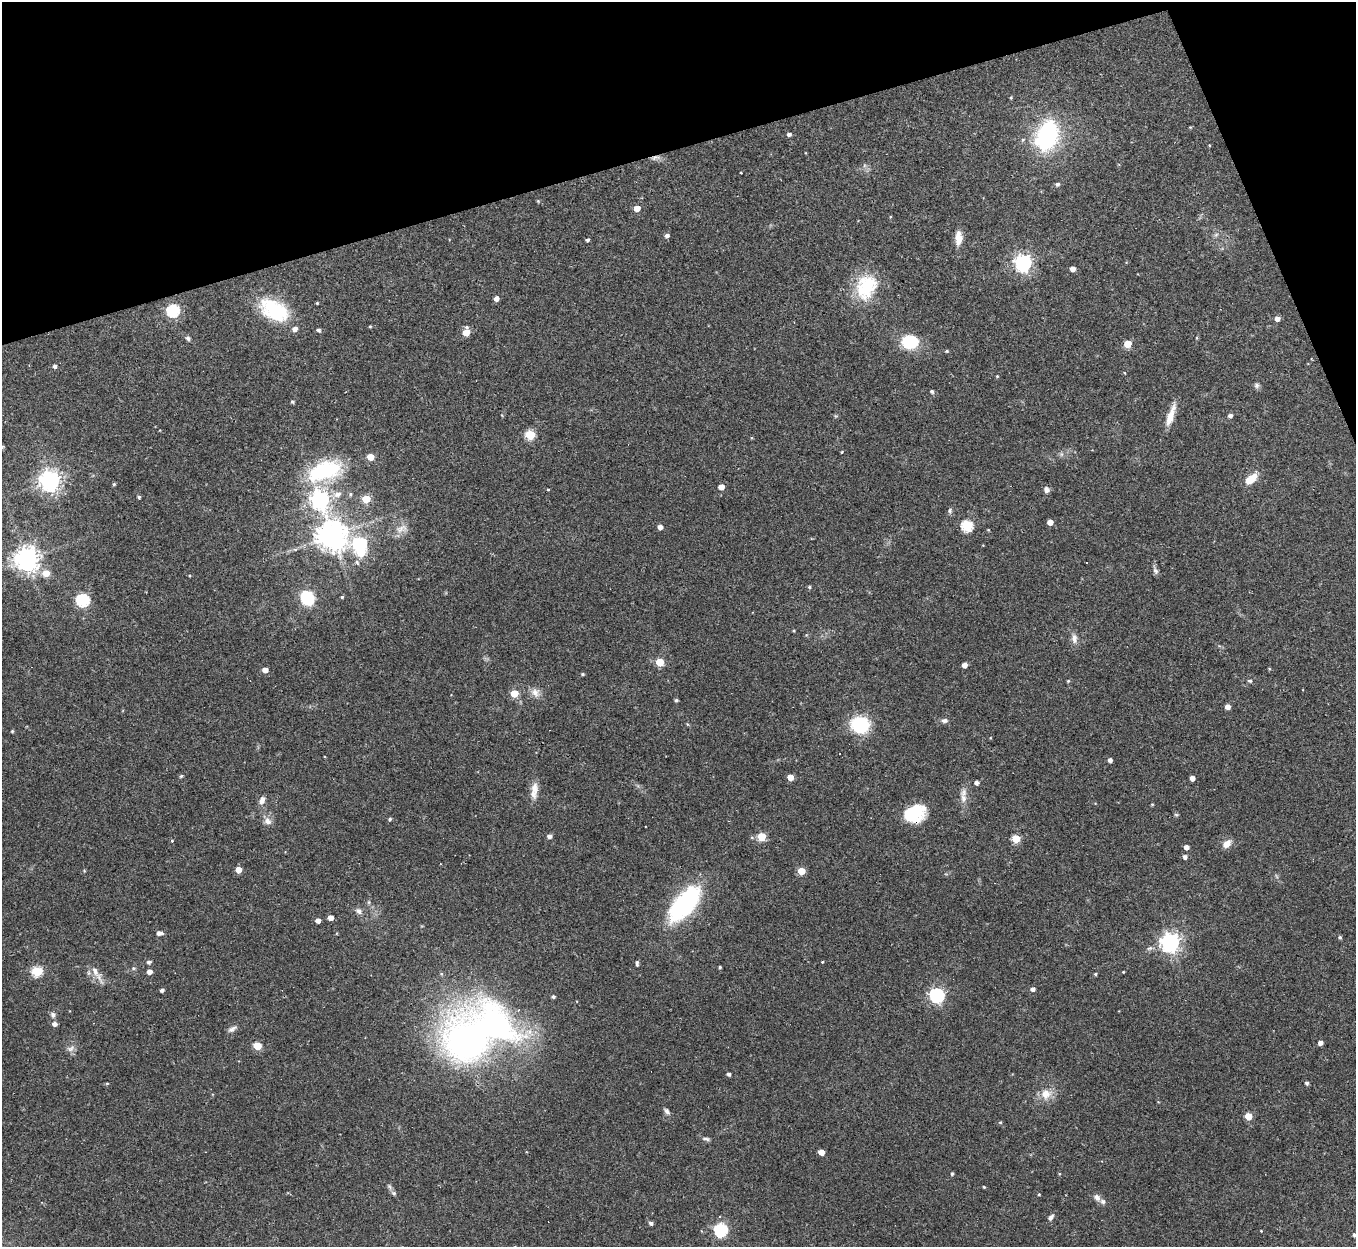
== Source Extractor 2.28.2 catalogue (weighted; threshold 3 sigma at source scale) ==
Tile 3 of 4 x 4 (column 3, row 1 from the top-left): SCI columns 2707-4060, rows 3879-5123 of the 5413 x 5393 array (HDU 1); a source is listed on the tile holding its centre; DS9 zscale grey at full resolution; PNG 1358 x 1249 px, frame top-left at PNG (2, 2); no overlay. Shown black and unused: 15% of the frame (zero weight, under 2 of 3 exposures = <1% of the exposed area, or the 3 px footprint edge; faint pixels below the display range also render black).
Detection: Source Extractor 2.28.2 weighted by HDU 2 'WHT'; one run over the whole footprint, this tile lists its part. Background 0.0562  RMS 0.0055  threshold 0.0246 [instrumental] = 3 sigma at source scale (4.5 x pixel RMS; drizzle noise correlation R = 1.50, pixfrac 1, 0.05/0.05 arcsec/px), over >= 5 px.
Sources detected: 170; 3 inside a brighter object's white glare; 6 cosmic-ray / hot-pixel residue — not listed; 3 inside a brighter listed object's ellipse — not listed separately; the other 158 listed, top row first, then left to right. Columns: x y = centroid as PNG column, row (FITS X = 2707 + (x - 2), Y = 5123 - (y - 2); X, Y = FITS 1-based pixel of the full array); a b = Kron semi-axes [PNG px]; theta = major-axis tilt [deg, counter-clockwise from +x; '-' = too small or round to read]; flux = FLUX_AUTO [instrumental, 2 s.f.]
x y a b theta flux
1011 98 4 4 - 0.55
1190 127 4 3 - 0.47
789 134 4 4 - 1.7
1047 135 21 14 69 88
1209 145 4 3 - 0.44
655 158 14 5 10 2.6
741 172 3 3 - 0.88
1058 184 5 5 - 1.3
538 201 5 4 - 0.56
637 208 5 4 - 6.6
890 217 4 2 - 0.43
667 235 5 4 - 2
1216 235 6 5 - 1.1
959 238 16 8 88 5.9
587 240 4 3 - 1.1
1023 263 7 6 - 210
1072 269 5 4 - 3.2
866 287 30 23 65 28
496 298 4 4 - 2.8
317 303 3 3 - 0.49
173 310 6 6 - 73
274 310 37 22 -31 33
1277 318 5 4 - 3.4
370 326 4 4 - 0.47
318 330 5 4 - 1.2
466 332 6 5 - 11
188 338 7 6 - 1.3
1197 338 5 3 - 0.48
910 342 12 11 - 28
1128 344 5 5 - 13
947 351 5 4 - 0.7
55 366 4 4 - 1.6
1125 373 4 2 - 0.36
997 376 4 4 - 0.55
1256 385 7 7 - 1.4
932 392 5 4 - 1.1
292 402 4 4 - 0.84
1230 415 4 4 - 2
1171 416 26 7 72 8.1
530 435 5 5 - 31
2 447 7 4 37 0.76
1061 454 7 4 -72 0.96
370 457 5 5 - 9.3
325 471 44 22 19 45
1251 479 15 8 41 8.1
50 481 7 7 - 380
114 484 4 4 - 0.73
721 487 4 4 - 5.3
548 489 4 3 - 0.44
1046 490 8 7 - 1.9
337 494 9 7 22 3.5
350 494 5 4 - 0.91
139 497 4 3 - 0.9
366 499 5 5 - 19
320 500 8 7 - 260
950 511 7 6 - 1.2
1050 522 4 4 - 4.5
967 525 6 5 - 52
660 527 4 4 - 3.2
401 529 19 10 17 4.9
332 535 10 9 - 730
359 544 7 6 - 81
27 559 8 8 - 500
357 562 8 6 -63 1.6
1155 571 10 6 -63 1.7
46 573 6 5 - 9.5
809 587 4 4 - 0.83
342 597 3 3 - 0.68
307 598 11 9 -54 31
83 600 6 6 - 78
794 631 4 3 - 0.49
1074 639 13 8 -84 3.1
660 662 5 5 - 19
964 665 4 4 - 3.6
1269 669 4 4 - 0.49
265 670 4 4 - 5
582 674 5 4 - 0.74
1068 681 4 4 - 0.55
1250 681 6 4 -11 0.89
535 692 14 11 -50 4.1
514 693 5 5 - 13
676 700 4 3 - 1.1
1228 707 4 4 - 3.5
944 720 9 6 2 1.7
860 725 8 7 - 94
12 731 4 3 - 0.6
1110 760 4 4 - 2
181 776 5 4 - 0.7
790 777 4 4 - 6.6
1192 778 4 4 - 3.5
976 783 4 4 - 2.4
534 788 17 10 -87 4.8
963 798 17 8 -74 4
262 800 11 7 66 2.9
1152 804 3 3 - 0.51
916 814 21 19 78 16
1176 815 6 4 -2 0.67
390 819 4 4 - 1
267 821 11 9 -39 3.2
549 836 5 4 - 2.2
762 837 5 5 - 20
1016 839 5 5 - 19
172 841 4 3 - 0.7
1226 844 10 7 42 5
1186 847 4 4 - 2.9
1185 857 5 4 - 1.9
238 870 5 4 - 5.9
801 871 5 5 - 12
369 902 6 4 72 0.76
684 904 41 19 50 69
359 911 10 7 -40 2.1
330 918 4 4 - 4.5
318 921 4 4 - 2.9
159 933 6 5 - 2.4
1340 937 4 4 - 0.94
1170 942 7 7 - 300
1150 948 8 6 16 1.5
149 962 5 5 - 1.5
822 962 3 3 - 0.51
637 963 7 4 -89 1
720 967 3 3 - 0.74
133 968 6 5 - 0.95
37 971 5 5 - 39
149 972 4 4 - 3.6
1123 972 3 3 - 0.41
97 974 32 6 -59 4.8
1095 974 3 3 - 0.75
1033 989 4 4 - 2.2
162 990 4 3 - 1.4
937 995 6 6 - 120
553 997 4 4 - 1.2
53 1015 8 7 - 1.7
54 1024 5 4 - 2.6
232 1029 13 6 29 2
468 1040 57 48 -68 210
1320 1042 4 4 - 2.7
257 1046 5 5 - 16
70 1049 12 7 24 2.3
728 1074 4 4 - 1.5
107 1083 4 3 - 0.53
1307 1083 4 4 - 1.4
1046 1094 16 14 34 7.1
667 1111 9 5 -51 1.7
1248 1116 5 5 - 13
1000 1122 5 4 - 0.6
706 1139 10 5 -9 1.5
821 1152 5 4 - 5.5
952 1174 4 3 - 0.87
389 1187 8 4 -71 1.1
984 1187 4 3 - 0.54
394 1193 8 5 -40 1.3
1039 1194 3 3 - 0.46
1097 1197 10 7 -46 2.5
1051 1217 8 5 58 1.9
651 1223 4 4 - 1.5
721 1230 7 6 - 81
1261 1231 3 3 - 0.39
1354 1235 4 4 - 1.2
Overlapping masked pixels (flux is a lower limit): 2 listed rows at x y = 655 158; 916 814
Isophote crosses this tile's border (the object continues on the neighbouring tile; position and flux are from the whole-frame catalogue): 2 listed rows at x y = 2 447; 1354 1235